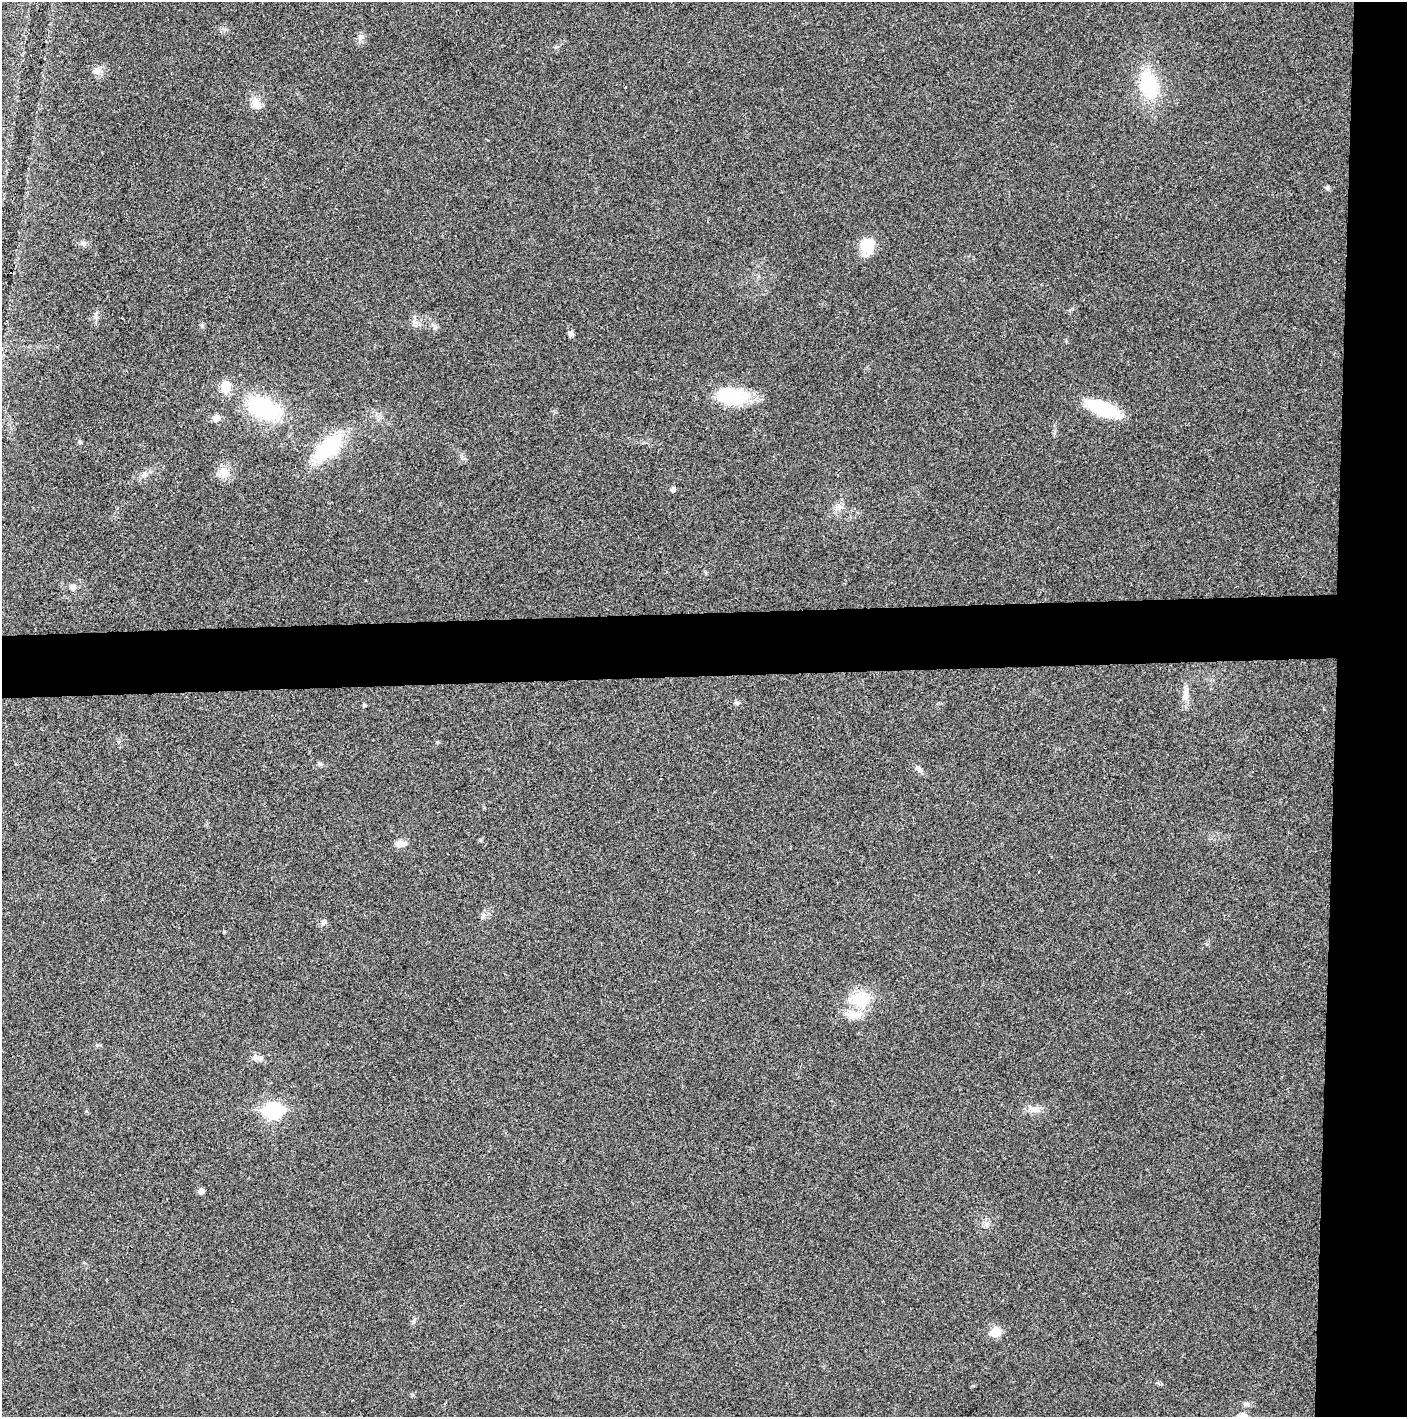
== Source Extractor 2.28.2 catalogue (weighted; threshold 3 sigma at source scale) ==
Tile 6 of 3 x 3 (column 3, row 2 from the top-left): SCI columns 2813-4217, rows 1415-2829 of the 4221 x 4244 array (HDU 1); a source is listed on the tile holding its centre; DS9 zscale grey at full resolution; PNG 1409 x 1419 px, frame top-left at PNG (2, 2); no overlay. Shown black and unused: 9% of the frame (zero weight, under 3 of 4 exposures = <1% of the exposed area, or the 3 px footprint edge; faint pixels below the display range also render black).
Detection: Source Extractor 2.28.2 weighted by HDU 2 'WHT'; one run over the whole footprint, this tile lists its part. Background 0.0254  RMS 0.006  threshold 0.0272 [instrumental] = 3 sigma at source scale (4.5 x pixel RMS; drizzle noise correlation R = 1.50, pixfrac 1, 0.05/0.05 arcsec/px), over >= 5 px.
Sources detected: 34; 1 inside a brighter listed object's ellipse — not listed separately; the other 33 listed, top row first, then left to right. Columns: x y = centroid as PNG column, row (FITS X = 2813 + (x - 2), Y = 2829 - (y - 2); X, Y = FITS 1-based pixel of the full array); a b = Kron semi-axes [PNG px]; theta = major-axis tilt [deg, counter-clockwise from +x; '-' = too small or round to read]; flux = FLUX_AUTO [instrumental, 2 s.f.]
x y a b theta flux
360 37 8 7 - 2.1
97 71 11 9 39 3.4
1148 85 31 19 -77 33
256 103 16 11 -50 5.5
1327 188 7 5 -26 1.2
83 243 8 6 -1 1.7
867 246 20 16 73 11
96 317 5 5 - 1.3
571 334 6 5 - 2.2
225 387 15 11 89 8.6
731 396 36 20 -5 31
264 408 30 16 -24 62
1102 409 36 13 -21 33
216 418 6 6 - 6.2
79 442 5 5 - 1.2
328 447 42 18 40 39
223 471 15 12 14 5.9
673 489 5 4 - 1.9
840 507 7 6 - 2
72 587 7 7 - 2.3
1186 694 18 8 -88 4.8
737 703 7 5 -10 1.4
364 705 5 4 - 0.89
919 769 10 6 -67 2
399 844 13 8 3 3.9
323 922 8 6 53 1.6
861 999 22 19 -1 20
261 1058 8 4 -1 1.5
1034 1109 18 7 -15 4.3
273 1110 8 7 - 140
201 1191 5 4 - 4.1
995 1332 14 12 24 6.5
1246 1404 7 5 44 1.3
Unlisted compact peaks at least as high as the median listed source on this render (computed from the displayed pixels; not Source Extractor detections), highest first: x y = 224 932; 413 1322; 320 764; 97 1045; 480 840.